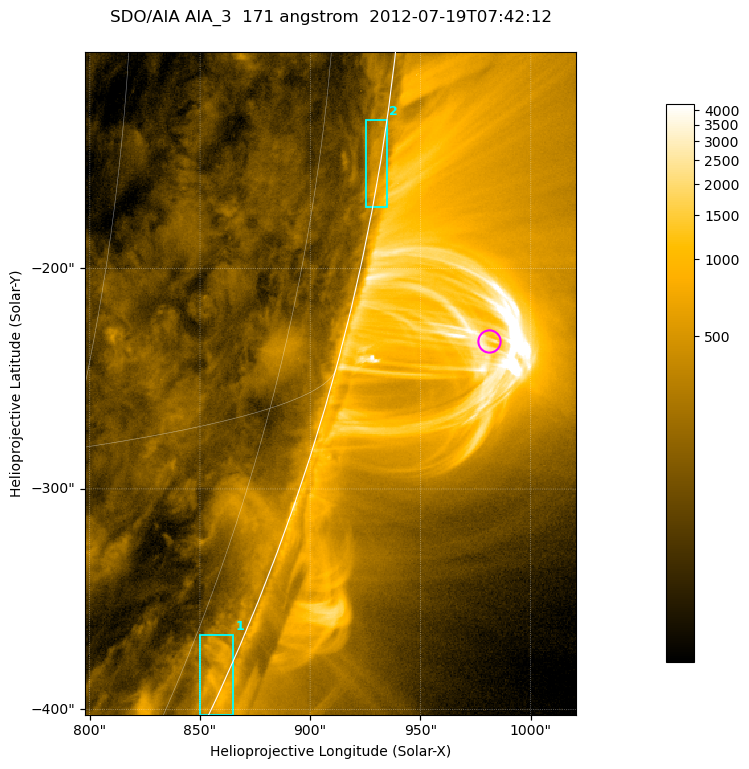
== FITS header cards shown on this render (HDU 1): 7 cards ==
TELESCOP= 'SDO/AIA '           / For AIA: SDO/AIA
INSTRUME= 'AIA_3   '           / For AIA: AIA_ATA1, AIA_ATA2, AIA_ATA3 or AIA_AT
WAVELNTH=                  171 / [angstrom] Wavelength
WAVEUNIT= 'angstrom'           / Wavelength unit: angstrom
DATE-OBS= '2012-07-19T07:42:12.951' / [ISO] Date when observation started; ISO 8
CTYPE1  = 'HPLN-TAN'           / CTYPE1; Typically HPLN
CTYPE2  = 'HPLT-TAN'           / CTYPE2; Typically HPLT

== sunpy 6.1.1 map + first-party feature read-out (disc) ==
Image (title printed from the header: SDO/AIA AIA_3  171 angstrom  2012-07-19T07:42:12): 371 x 501 px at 0.599 arcsec/px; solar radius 944 arcsec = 1575 px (partial field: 1.2% of the solar disc is inside the frame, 48% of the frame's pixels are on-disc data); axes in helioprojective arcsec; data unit not stated in the header (colour bar unlabelled)
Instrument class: DISC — disc imager (sunpy class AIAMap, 171 A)
Bright regions (active regions / flare kernels): reference = the on-disc median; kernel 3 px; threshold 5 sigma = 278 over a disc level ~123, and >= 1.15x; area >= 185 px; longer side >= 4 px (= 2.4 arcsec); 2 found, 2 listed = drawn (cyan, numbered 1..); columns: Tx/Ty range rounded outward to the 2 arcsec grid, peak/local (2 s.f.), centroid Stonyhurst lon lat
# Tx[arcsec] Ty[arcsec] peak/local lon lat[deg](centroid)
1 850..866 -404..-366 6.8 +81 -23
2 924..936 -172..-132 5.8 +85 -9
Off-limb structures (1.02-1.3 R_sun): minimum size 92 px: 3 found; the strongest spans PA ~250..260 deg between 1.02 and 1.13 R_sun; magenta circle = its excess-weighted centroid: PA ~255 deg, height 1.07 R_sun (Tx ~982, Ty ~-232 arcsec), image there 3.7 x the reference